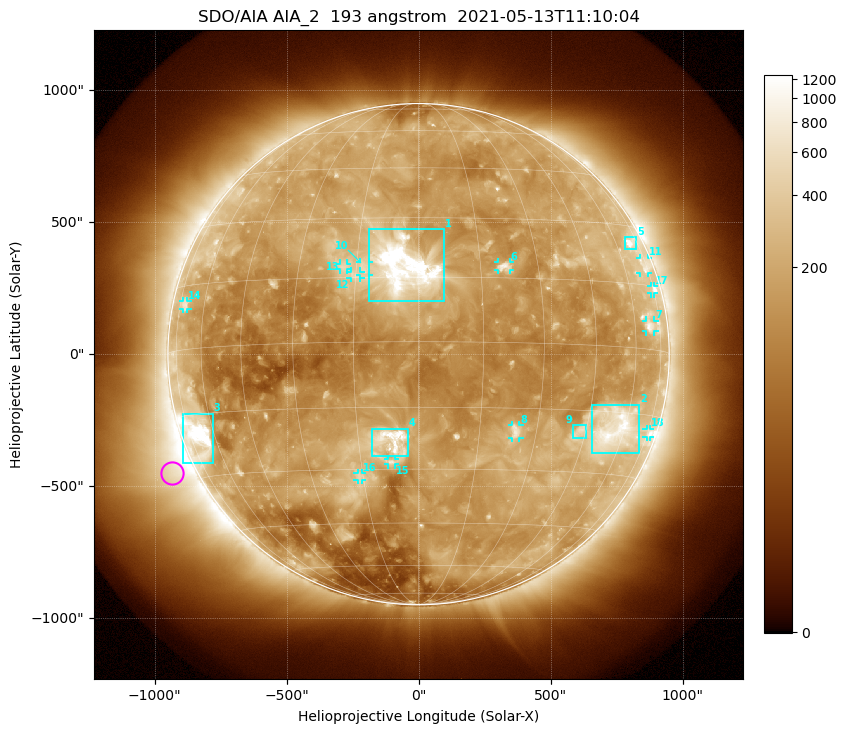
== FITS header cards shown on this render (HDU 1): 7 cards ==
TELESCOP= 'SDO/AIA '           / For AIA: SDO/AIA
INSTRUME= 'AIA_2   '           / For AIA: AIA_ATA1, AIA_ATA2, AIA_ATA3 or AIA_AT
WAVELNTH=                  193 / [angstrom] Wavelength
WAVEUNIT= 'angstrom'           / Wavelength unit: angstrom
DATE-OBS= '2021-05-13T11:10:04.843' / [ISO] Date when observation started; ISO 8
CTYPE1  = 'HPLN-TAN'           / CTYPE1: HPLN
CTYPE2  = 'HPLT-TAN'           / CTYPE2: HPLT

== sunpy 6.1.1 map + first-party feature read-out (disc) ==
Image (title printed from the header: SDO/AIA AIA_2  193 angstrom  2021-05-13T11:10:04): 1024 x 1024 px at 2.4 arcsec/px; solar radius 950 arcsec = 396 px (full disc in frame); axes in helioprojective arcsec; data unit not stated in the header (colour bar unlabelled)
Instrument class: DISC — disc imager (sunpy class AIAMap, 193 A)
Bright regions (active regions / flare kernels): reference = the median radial profile (limb darkening/brightening removed); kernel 9 px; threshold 5 sigma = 311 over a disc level ~144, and >= 1.15x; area >= 12 px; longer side >= 9 px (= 22 arcsec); searched inside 0.97 R_sun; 18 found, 18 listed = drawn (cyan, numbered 1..; 12 of them under ~33 arcsec drawn as corner ticks so the feature stays visible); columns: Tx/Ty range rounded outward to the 5 arcsec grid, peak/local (2 s.f.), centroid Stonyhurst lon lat
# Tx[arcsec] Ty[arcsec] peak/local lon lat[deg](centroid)
1 -190..95 200..475 16 -3 +17
2 655..835 -375..-190 7.4 +55 -19
3 -895..-780 -415..-225 13 -68 -20
4 -175..-40 -390..-280 9.2 -7 -23
5 780..825 395..445 5.7 +69 +25
6 300..345 320..350 5.6 +21 +18
7 860..895 85..130 4.2 +68 +5
8 355..385 -320..-265 4.7 +24 -20
9 585..635 -320..-265 3.9 +43 -20
10 -220..-190 300..350 3.8 -13 +17
11 840..870 305..365 3.1 +72 +20
12 -260..-220 285..315 3.4 -15 +16
13 -300..-270 320..345 3.3 -18 +18
14 -895..-875 170..205 2.8 -71 +10
15 -115..-90 -420..-395 3.8 -7 -28
16 -230..-215 -475..-450 3.4 -16 -32
17 880..890 230..260 3.4 +74 +14
18 865..875 -315..-280 3 +75 -19
Off-limb structures (1.02-1.3 R_sun): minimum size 162 px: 5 found; the strongest spans PA ~90..145 deg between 1.02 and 1.3 R_sun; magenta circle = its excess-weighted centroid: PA ~115 deg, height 1.09 R_sun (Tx ~-935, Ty ~-450 arcsec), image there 4.6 x the reference